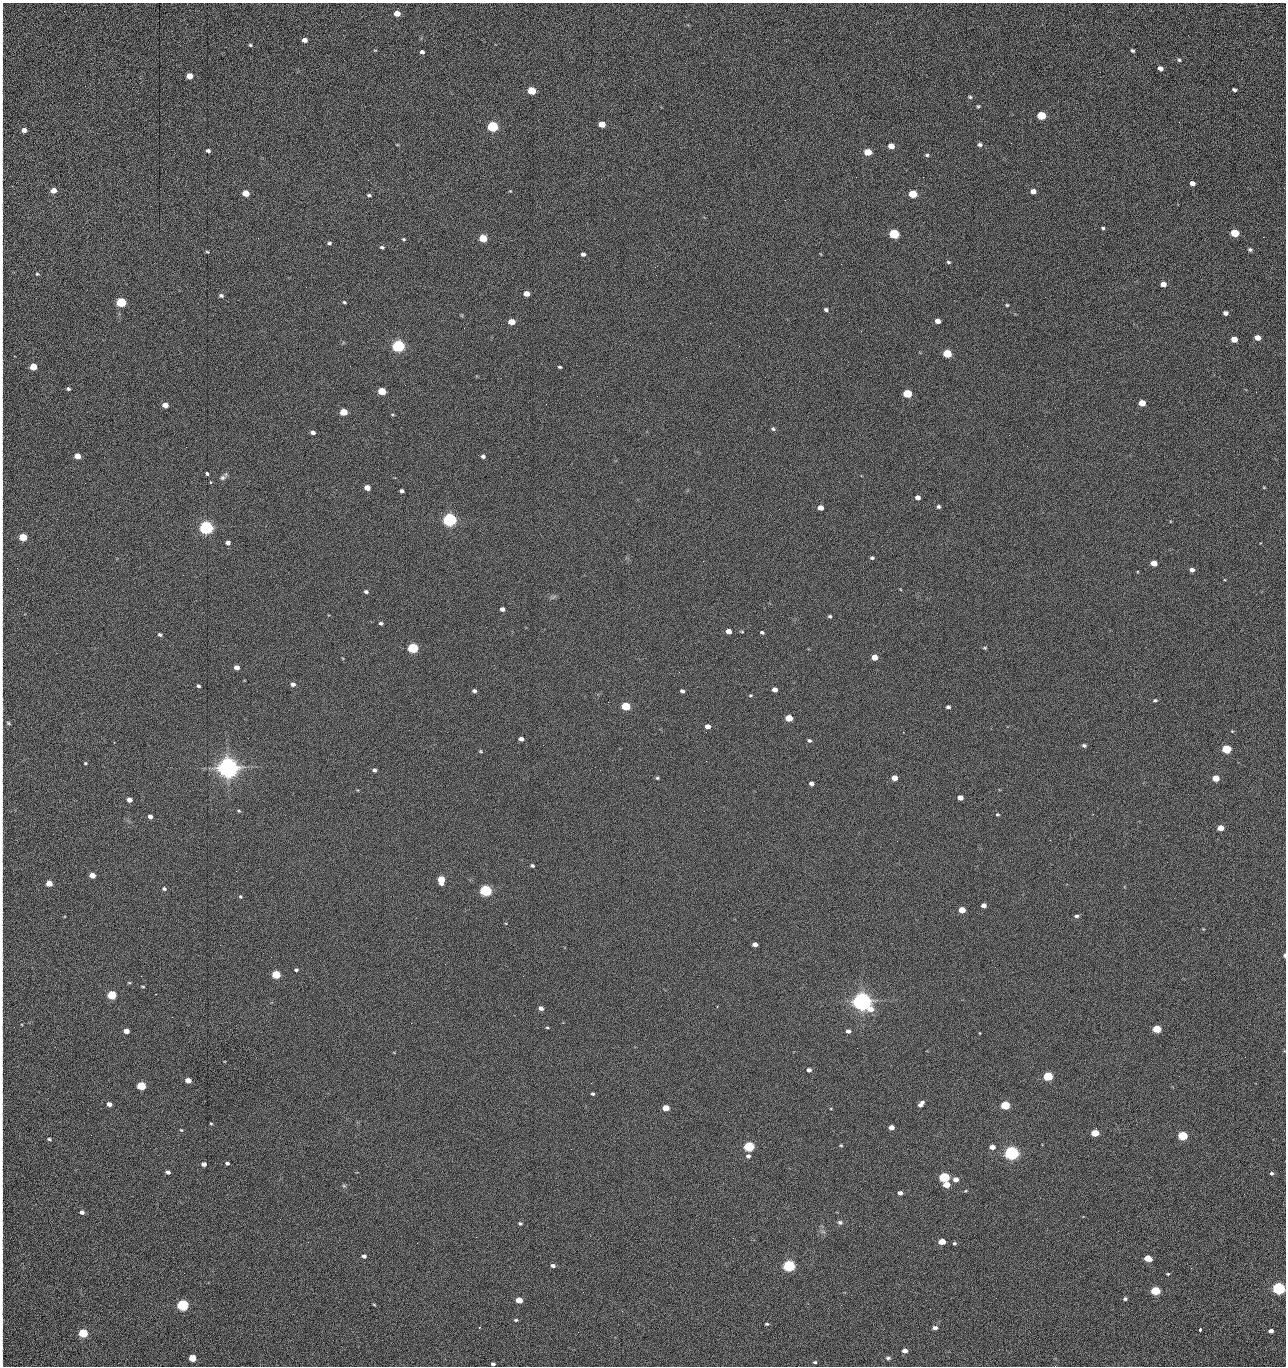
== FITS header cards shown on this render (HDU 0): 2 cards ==
NAXIS1  =                 1284 /fastest changing axis
NAXIS2  =                 1364 /next to fastest changing axis

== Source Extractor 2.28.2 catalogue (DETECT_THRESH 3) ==
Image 1284 x 1364 px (HDU 0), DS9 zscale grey, 1 PNG px = 1 image px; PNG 1288 x 1368 px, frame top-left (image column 1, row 1364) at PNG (2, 3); no overlay
Background 148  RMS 15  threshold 44.8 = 3 sigma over >= 5 px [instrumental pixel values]
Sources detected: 273; all 273 listed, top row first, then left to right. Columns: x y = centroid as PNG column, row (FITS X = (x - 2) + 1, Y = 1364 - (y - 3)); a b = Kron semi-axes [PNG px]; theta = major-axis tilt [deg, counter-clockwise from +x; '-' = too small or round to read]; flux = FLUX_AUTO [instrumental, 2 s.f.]
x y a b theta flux
397 13 5 4 - 1.3e+04
2 16 19 2 90 3.2e+03
1188 35 2 2 - 7.7e+02
2 36 15 2 90 3.3e+03
304 40 5 4 - 5.2e+03
250 45 4 4 - 1.4e+03
1132 51 5 4 - 1.6e+03
422 52 4 4 - 2.5e+03
1179 60 5 4 - 1.5e+03
2 63 16 2 90 3.0e+03
1160 68 5 4 - 4.5e+03
189 76 5 4 - 1.4e+04
1234 90 4 3 - 2.1e+03
532 91 5 5 - 4.3e+04
970 97 6 4 -10 1.6e+03
2 98 14 2 90 2.4e+03
978 106 4 4 - 1.4e+03
1041 116 5 5 - 6.2e+04
1179 122 3 2 - 8.7e+02
602 124 5 4 - 1.5e+04
493 126 6 5 - 1.6e+05
24 130 5 5 - 5.4e+03
2 140 19 2 90 2.3e+03
397 145 5 3 - 7.8e+02
980 145 6 5 - 2.5e+03
891 146 5 4 - 1.2e+04
208 151 4 3 - 2.4e+03
868 152 5 5 - 2.8e+04
927 155 5 4 - 1.7e+03
1041 161 2 2 - 1.1e+03
2 171 16 2 90 2.6e+03
856 177 2 2 - 1.5e+03
923 177 2 2 - 1.2e+04
1192 183 5 4 - 6.4e+03
53 190 5 4 - 1.0e+04
510 191 4 3 - 7.9e+02
1033 191 5 5 - 6.0e+03
245 193 5 4 - 2.0e+04
913 194 5 5 - 5.2e+04
369 195 5 4 - 1.6e+03
2 200 13 2 90 2.5e+03
785 200 2 2 - 3.8e+02
1103 228 4 4 - 1.6e+03
1235 233 5 5 - 4.3e+04
894 234 5 5 - 1.0e+05
1263 237 2 2 - 5.4e+02
483 238 5 5 - 4.1e+04
404 239 4 4 - 1.2e+03
329 243 5 4 - 1.7e+03
382 247 5 4 - 1.7e+03
1250 250 5 4 - 2.1e+03
207 252 5 3 - 1.1e+03
583 254 5 4 - 2.9e+03
2 262 26 2 90 4.3e+03
948 262 5 4 - 1.7e+03
841 264 2 2 - 1.8e+04
37 274 5 4 - 1.2e+03
1163 284 5 4 - 7.8e+03
306 287 2 2 - 4.2e+02
527 294 5 4 - 9.3e+03
221 296 5 4 - 2.0e+03
121 302 5 5 - 1.0e+05
344 302 4 3 - 1.2e+03
1007 305 4 4 - 1.2e+03
2 310 24 2 90 4.6e+03
826 310 5 4 - 2.1e+03
1226 313 5 4 - 3.9e+03
938 321 5 4 - 7.5e+03
511 322 5 4 - 1.6e+04
849 322 2 2 - 4.3e+02
710 323 2 2 - 2.4e+03
1257 338 5 4 - 1.0e+04
1234 339 5 4 - 1.6e+04
398 346 5 5 - 3.0e+05
947 353 5 5 - 5.8e+04
2 365 20 2 90 3.2e+03
350 366 2 2 - 1.7e+03
33 367 5 4 - 2.5e+04
560 367 4 3 - 1.3e+03
68 389 4 4 - 1.8e+03
382 391 5 4 - 3.7e+04
1256 392 3 2 - 7.6e+02
907 394 5 5 - 6.1e+04
1142 403 5 4 - 1.9e+04
165 405 5 4 - 8.8e+03
343 412 5 4 - 3.0e+04
392 415 5 3 - 1.0e+03
773 429 5 4 - 1.9e+03
313 432 5 4 - 3.7e+03
1009 435 2 2 - 2.2e+03
186 447 2 2 - 1.9e+03
77 456 5 4 - 1.2e+04
483 456 4 4 - 2.6e+03
207 473 4 3 - 3.4e+03
223 478 9 6 31 3.0e+03
210 482 3 3 - 1.2e+03
85 483 2 2 - 5.5e+02
2 486 20 2 90 3.6e+03
1264 487 5 3 - 8.1e+02
367 488 5 4 - 1.0e+04
402 491 4 4 - 2.7e+03
918 497 5 4 - 5.8e+03
938 507 5 4 - 2.0e+03
820 508 5 4 - 8.9e+03
449 520 6 5 - 5.1e+05
206 528 5 5 - 5.4e+05
23 537 5 4 - 4.2e+04
228 543 5 4 - 4.0e+03
872 558 5 4 - 1.8e+03
1154 563 5 4 - 1.4e+04
1192 570 5 4 - 4.1e+03
366 592 5 4 - 2.2e+03
553 597 9 3 45 1.6e+03
2 609 11 2 90 1.9e+03
502 609 4 4 - 4.1e+03
830 616 4 4 - 1.7e+03
381 623 4 3 - 2.0e+03
728 631 5 4 - 1.0e+04
742 631 6 3 -9 1.0e+03
762 632 4 3 - 1.8e+03
160 635 5 3 - 1.9e+03
2 645 12 2 90 2.0e+03
413 648 5 5 - 1.6e+05
985 648 4 3 - 1.3e+03
874 657 5 4 - 1.4e+04
237 667 5 4 - 7.5e+03
679 672 2 2 - 5.6e+02
293 684 5 4 - 4.4e+03
198 686 4 3 - 1.9e+03
774 690 5 4 - 6.2e+03
474 691 5 4 - 2.6e+03
682 691 4 3 - 2.6e+03
750 695 5 4 - 1.2e+03
2 699 7 2 90 1.2e+03
1155 700 5 4 - 1.6e+03
626 706 5 4 - 6.5e+04
948 707 4 4 - 2.4e+03
789 718 5 4 - 2.8e+04
8 723 5 3 - 1.3e+03
708 726 5 4 - 7.5e+03
1232 731 4 3 - 9.2e+02
2 732 8 2 90 1.3e+03
903 732 2 2 - 5.0e+02
521 739 4 4 - 4.4e+03
809 740 5 4 - 2.1e+03
543 745 2 2 - 2.1e+03
1084 745 5 4 - 2.1e+03
1226 749 5 5 - 7.8e+04
481 751 5 4 - 1.2e+03
2 761 17 2 90 2.5e+03
706 761 2 2 - 1.5e+03
85 763 3 3 - 9.9e+02
228 768 7 6 - 1.5e+06
374 770 5 4 - 2.7e+03
657 778 5 4 - 1.5e+03
894 778 5 4 - 1.1e+04
1216 778 5 4 - 2.5e+04
811 783 4 4 - 3.3e+03
2 787 14 2 90 2.4e+03
960 798 5 4 - 8.1e+03
129 800 4 4 - 6.7e+03
239 811 4 4 - 1.1e+03
997 814 5 4 - 1.2e+03
150 817 4 4 - 3.9e+03
1220 828 5 4 - 1.6e+04
897 841 2 2 - 1.8e+03
532 866 4 3 - 1.9e+03
92 875 5 4 - 1.3e+04
441 880 6 5 - 2.8e+04
49 883 5 4 - 1.6e+04
164 889 5 4 - 1.9e+03
486 891 5 5 - 2.4e+05
240 897 5 4 - 1.3e+03
983 905 4 4 - 5.9e+03
962 910 5 4 - 1.9e+04
1076 916 5 4 - 2.2e+03
755 944 5 4 - 6.4e+03
1284 955 4 2 - 2.7e+03
296 970 4 4 - 1.7e+03
276 975 5 4 - 6.2e+04
523 976 2 2 - 1.4e+03
129 983 5 3 - 9.2e+02
143 986 5 2 - 9.9e+02
2 994 11 2 90 1.7e+03
112 995 5 4 - 7.7e+04
862 1001 7 6 - 1.3e+06
717 1006 3 2 - 8.5e+02
541 1008 5 4 - 4.4e+03
411 1023 2 2 - 3.5e+03
547 1027 5 3 - 1.0e+03
1157 1029 5 4 - 4.9e+04
126 1031 5 4 - 1.1e+04
848 1031 4 4 - 3.8e+03
980 1033 4 2 - 7.1e+02
2 1048 21 2 90 3.7e+03
857 1048 3 2 - 7.6e+02
1245 1057 2 2 - 1.2e+03
809 1070 4 4 - 3.4e+03
1048 1076 5 4 - 9.0e+04
1179 1076 2 2 - 1.7e+03
188 1080 5 4 - 1.1e+04
141 1086 5 4 - 6.6e+04
593 1094 4 3 - 1.6e+03
2 1098 14 2 90 2.0e+03
109 1104 4 4 - 5.5e+03
921 1104 7 4 50 5.0e+03
1005 1105 5 4 - 7.4e+04
666 1108 5 4 - 2.1e+04
729 1112 2 2 - 6.8e+02
211 1123 4 3 - 9.6e+02
891 1127 4 4 - 7.2e+03
181 1130 5 4 - 1.0e+03
1095 1133 5 5 - 3.3e+04
91 1135 2 2 - 1.6e+03
1183 1136 5 4 - 1.0e+05
49 1139 5 3 - 1.5e+03
841 1145 4 3 - 1.0e+03
749 1146 5 5 - 1.5e+05
992 1147 5 4 - 7.9e+03
571 1149 2 2 - 6.1e+02
1011 1153 5 5 - 6.2e+05
2 1156 12 2 90 1.9e+03
748 1156 5 5 - 3.0e+03
227 1163 4 3 - 2.3e+03
204 1164 4 4 - 4.5e+03
168 1172 5 3 - 3.6e+03
1272 1173 5 4 - 1.9e+03
944 1177 5 4 - 1.5e+05
956 1179 5 4 - 6.7e+03
946 1185 5 4 - 1.7e+04
344 1186 6 5 - 1.5e+03
966 1191 5 3 - 1.1e+03
900 1193 4 4 - 4.6e+03
82 1212 5 4 - 4.3e+03
2 1216 10 2 90 1.7e+03
280 1219 2 2 - 1.5e+03
840 1222 7 6 - 2.3e+03
520 1223 5 4 - 1.4e+03
476 1237 2 2 - 5.6e+03
308 1242 3 2 - 1.2e+03
942 1242 5 4 - 1.9e+04
417 1243 2 2 - 3.6e+03
954 1243 4 4 - 1.5e+03
364 1256 4 3 - 2.9e+03
1148 1258 5 4 - 2.7e+04
553 1266 5 3 - 3.2e+03
789 1266 5 5 - 3.1e+05
1168 1274 4 3 - 1.1e+03
2 1285 16 2 90 2.9e+03
1279 1288 5 5 - 3.7e+05
1155 1291 5 4 - 8.0e+04
996 1298 2 2 - 1.7e+03
1125 1299 4 4 - 1.8e+03
519 1300 5 4 - 1.8e+04
374 1304 5 3 - 8.6e+02
182 1305 5 5 - 2.4e+05
622 1311 2 2 - 6.8e+02
516 1320 4 3 - 1.4e+03
2 1321 15 2 90 2.4e+03
767 1324 5 4 - 1.4e+03
935 1328 5 4 - 4.3e+03
1200 1329 4 3 - 2.6e+03
1271 1331 4 4 - 5.2e+03
578 1332 2 2 - 2.5e+03
83 1333 5 4 - 9.3e+04
2 1347 9 2 90 1.4e+03
905 1351 4 4 - 7.0e+03
192 1358 5 4 - 3.1e+04
888 1358 6 5 - 2.3e+03
815 1362 5 3 - 1.6e+03
2 1363 10 2 90 1.2e+03
493 1364 4 3 - 2.6e+03
1055 1366 3 2 - 1.4e+03
At the frame edge (FLAGS 8, measured only in part): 32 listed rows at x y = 2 16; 2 36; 2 63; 2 98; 2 140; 2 171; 2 200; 2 262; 2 310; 2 365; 2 486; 23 537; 2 609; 2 645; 2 699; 8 723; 2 732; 2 761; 2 787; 1284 955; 2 994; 2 1048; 2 1098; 2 1156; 2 1216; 2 1285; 1279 1288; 2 1321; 2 1347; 2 1363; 493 1364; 1055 1366

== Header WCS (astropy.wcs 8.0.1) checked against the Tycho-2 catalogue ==
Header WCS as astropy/WCSLIB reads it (CRVAL/CRPIX/CD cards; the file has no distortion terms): RA---TAN/DEC--TAN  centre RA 15:41:40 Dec +51:59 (235.42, +51.98 deg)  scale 1.26 arcsec/px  FOV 26.9' x 28.5'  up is +92 deg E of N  parity flipped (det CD > 0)
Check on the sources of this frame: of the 60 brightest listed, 11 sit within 2.0 arcsec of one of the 11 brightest Tycho-2 stars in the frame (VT <= 12.29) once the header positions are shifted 0.49 arcsec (0.48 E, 0.10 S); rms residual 1.01 arcsec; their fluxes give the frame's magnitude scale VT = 25.23 - 2.5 log10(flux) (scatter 0.22 mag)
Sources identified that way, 11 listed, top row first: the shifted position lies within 2.0 arcsec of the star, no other Tycho-2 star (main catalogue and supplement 1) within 4.0 arcsec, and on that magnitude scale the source's flux lands within +1.5 / -3 mag of the star's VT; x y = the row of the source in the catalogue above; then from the Tycho-2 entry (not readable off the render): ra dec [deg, ICRS J2000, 3 dp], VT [Tycho-2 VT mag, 2 dp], TYC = Tycho-2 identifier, HIP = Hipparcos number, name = IAU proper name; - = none
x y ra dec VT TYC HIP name
398 346 235.614 +52.064 11.61 3489-1132-1 - -
449 520 235.514 +52.049 11.19 3489-1407-1 - -
206 528 235.515 +52.133 11.12 3489-1380-1 - -
228 768 235.378 +52.130 9.31 3489-1322-1 76850 -
486 891 235.303 +52.042 11.52 3489-958-1 - -
862 1001 235.232 +51.912 9.59 3489-824-1 - -
1011 1153 235.143 +51.862 10.97 3489-1016-1 - -
944 1177 235.131 +51.886 12.29 3489-908-1 - -
789 1266 235.084 +51.941 11.45 3489-1346-1 - -
1279 1288 235.062 +51.771 11.53 3489-1453-1 - -
182 1305 235.075 +52.152 11.74 3489-912-1 - -